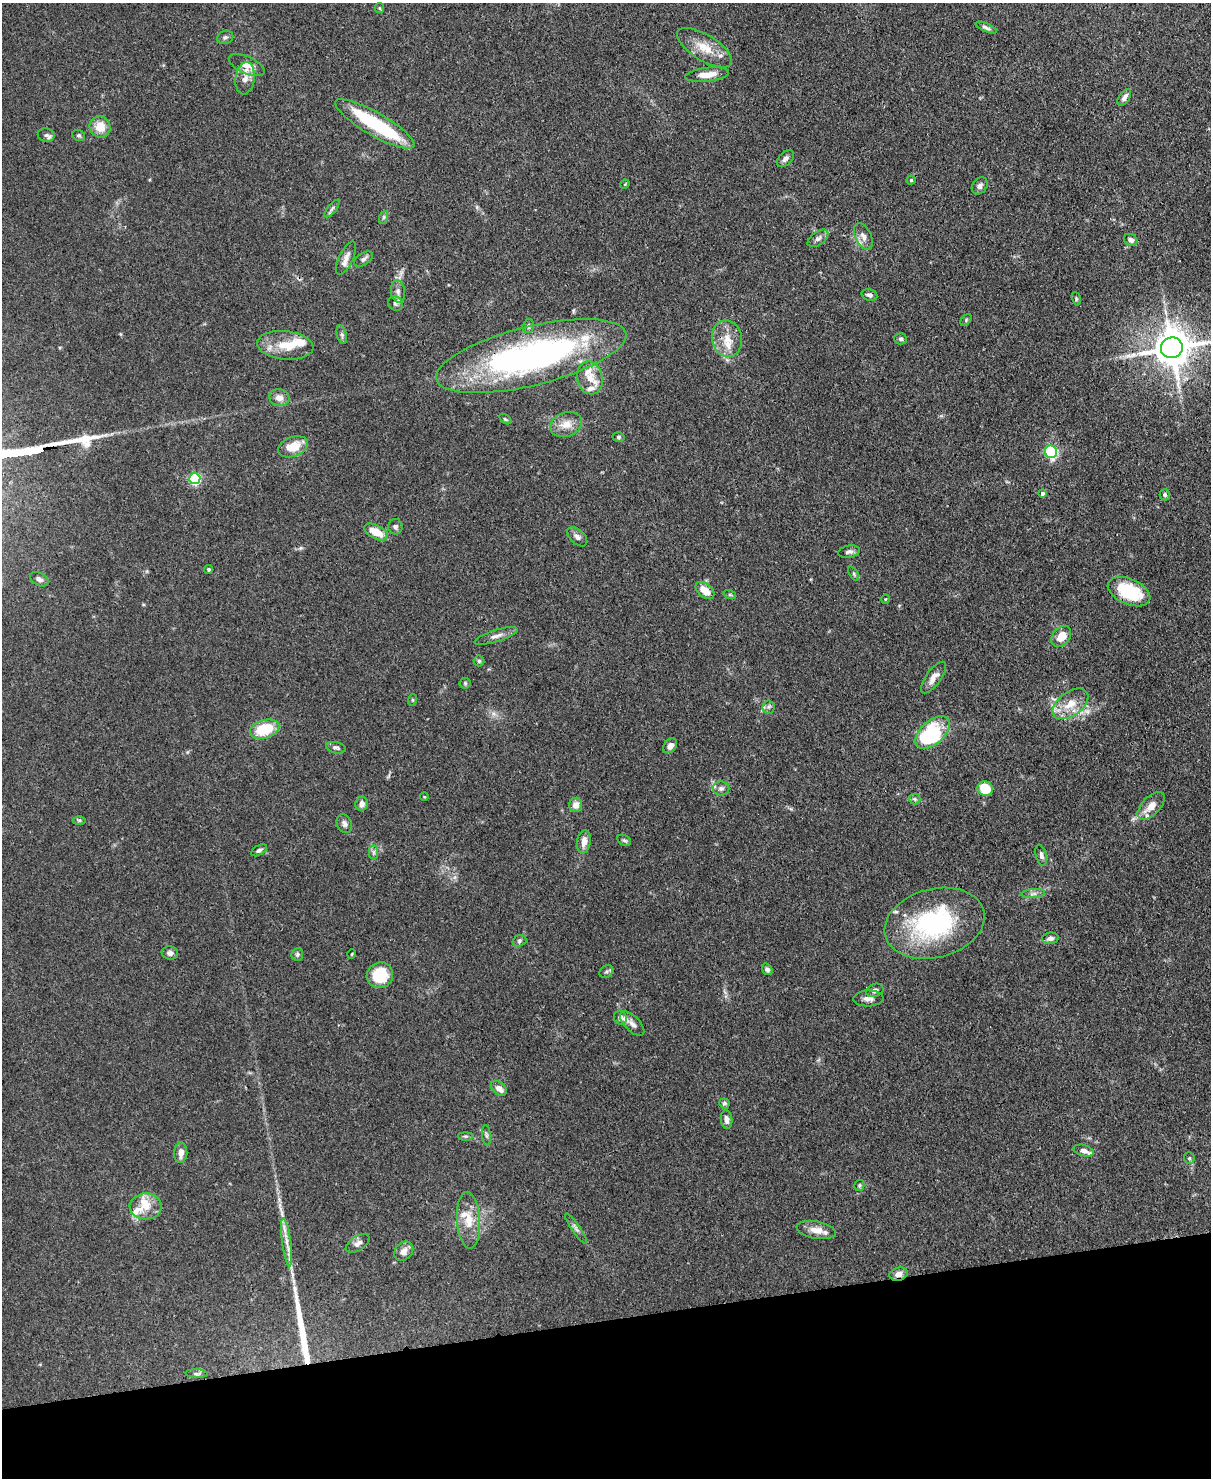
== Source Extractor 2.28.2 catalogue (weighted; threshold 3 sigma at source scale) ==
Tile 10 of 4 x 3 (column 2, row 3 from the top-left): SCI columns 1286-2494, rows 211-1686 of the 4987 x 4969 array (HDU 1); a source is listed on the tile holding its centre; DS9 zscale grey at full resolution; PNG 1213 x 1480 px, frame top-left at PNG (2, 3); each listed source drawn as its Kron ellipse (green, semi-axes under 4 px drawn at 4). Shown black and unused: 11% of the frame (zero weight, under 3 of 4 exposures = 9% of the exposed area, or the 3 px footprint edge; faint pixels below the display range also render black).
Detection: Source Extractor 2.28.2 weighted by HDU 2 'WHT'; one run over the whole footprint, this tile lists its part. Background 0.072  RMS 0.0041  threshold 0.0183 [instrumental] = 3 sigma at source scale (4.5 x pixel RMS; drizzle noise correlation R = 1.50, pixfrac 1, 0.05/0.05 arcsec/px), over >= 5 px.
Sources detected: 134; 3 inside a brighter object's white glare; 1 cosmic-ray / hot-pixel residue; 1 long thin detection or spike segment (spike, bleed or trail) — neither listed nor drawn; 15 inside a brighter listed object's ellipse — not listed separately; the other 114 listed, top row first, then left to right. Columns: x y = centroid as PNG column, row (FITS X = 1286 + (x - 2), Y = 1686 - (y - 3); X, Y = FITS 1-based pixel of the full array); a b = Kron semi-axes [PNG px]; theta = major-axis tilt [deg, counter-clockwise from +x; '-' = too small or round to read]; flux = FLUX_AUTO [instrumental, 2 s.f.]
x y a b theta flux
379 8 5 4 - 0.47
986 28 11 4 -23 1.1
225 37 8 6 21 1.1
704 48 31 13 -31 8.6
247 65 19 8 -24 4.4
707 75 22 7 7 5.1
245 78 16 9 82 3.9
1124 97 9 5 57 1.8
375 124 45 11 -30 29
100 127 11 10 - 6.5
46 135 8 7 - 1.3
79 135 6 5 - 0.8
785 159 10 6 45 1.5
911 180 4 4 - 0.48
625 184 5 4 - 0.39
980 186 9 7 52 1.5
332 208 11 3 50 0.92
384 217 7 4 71 0.69
863 236 14 8 -65 2.8
818 238 12 6 36 1.6
1131 240 7 5 -32 1.7
346 258 18 7 64 3.1
363 259 10 6 32 1.4
398 291 11 7 -82 1.9
869 295 8 5 -16 1.4
1076 299 7 4 -73 0.6
395 303 8 7 - 1.2
966 320 7 4 47 0.6
528 326 7 5 74 1
342 335 10 4 -77 1.1
727 339 18 15 -79 7.1
901 339 6 5 - 1.1
285 345 28 14 -6 10
1172 348 11 10 - 1200
531 356 98 29 14 150
590 378 17 12 -77 6.5
279 398 10 8 -15 3
505 419 7 3 -36 0.54
566 424 16 12 20 5.2
619 437 6 5 - 0.74
293 447 15 10 21 7.6
1051 452 6 6 - 48
195 479 5 5 - 51
1042 493 4 4 - 1.1
1165 495 5 5 - 0.75
395 527 8 7 - 1.2
376 532 13 6 -27 6.4
577 537 12 7 -42 1.9
849 552 11 6 11 1.5
208 569 4 4 - 0.63
854 574 8 3 -61 0.64
39 579 10 6 -27 1.6
705 590 11 6 -40 5.6
1129 592 22 12 -24 21
730 595 6 4 -19 0.52
885 599 5 3 - 0.35
496 636 22 6 18 2.5
1061 636 12 8 51 6.4
479 661 5 5 - 0.7
933 678 19 7 54 3.3
465 683 5 5 - 0.6
412 700 6 4 72 0.49
1070 704 20 12 36 7.5
768 707 6 6 - 1.1
265 729 15 9 17 16
933 732 20 12 42 30
670 746 8 6 48 2.4
336 748 10 5 -13 1.2
721 788 8 7 - 1.5
985 789 8 7 - 11
424 797 4 3 - 0.32
915 799 5 5 - 0.77
362 804 7 6 - 2.4
576 805 7 6 - 3.1
1151 806 17 9 46 4.5
79 820 6 4 -1 0.66
344 824 10 7 -66 1.5
624 840 7 5 -29 0.83
584 842 11 7 81 3.6
259 850 9 5 29 0.97
374 852 7 4 90 1
1041 855 11 5 -75 1.4
1033 894 12 4 5 1.4
935 923 51 34 14 58
1050 938 8 5 6 1.9
519 941 7 5 16 0.76
170 953 8 6 -11 1.5
297 954 6 5 - 0.83
352 954 5 3 - 0.34
767 969 6 5 - 1.2
606 972 7 6 - 0.93
380 975 13 12 - 14
875 990 9 6 21 1.4
868 998 15 8 3 2.6
620 1018 7 6 - 1.7
632 1024 15 7 -46 2.2
499 1088 9 6 -38 3.2
724 1103 5 4 - 0.76
727 1120 9 5 -82 2
486 1135 10 4 -85 0.87
465 1136 7 4 0 0.65
1084 1151 10 5 -16 2
181 1153 10 6 88 3
1189 1158 5 5 - 0.67
859 1185 6 5 - 0.62
146 1206 16 13 1 6.3
468 1220 28 11 -86 8.1
576 1229 18 4 -56 1.5
816 1230 20 8 -10 4.5
287 1242 24 4 -82 4
358 1243 13 7 32 2.2
404 1251 11 8 46 3.1
899 1274 9 6 15 2.6
197 1374 11 4 -2 1
Overlapping masked pixels (flux is a lower limit): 3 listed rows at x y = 531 356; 1129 592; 899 1274
Isophote crosses this tile's border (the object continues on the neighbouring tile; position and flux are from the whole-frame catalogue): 1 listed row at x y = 1172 348